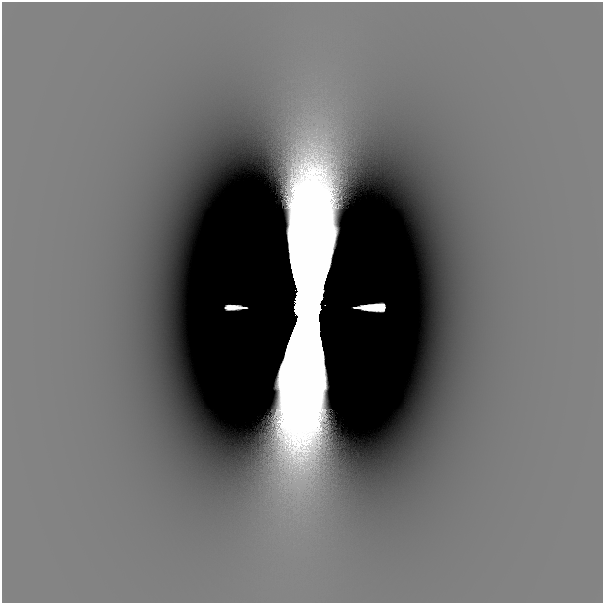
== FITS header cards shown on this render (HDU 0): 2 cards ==
NAXIS1  =                  601
NAXIS2  =                  601

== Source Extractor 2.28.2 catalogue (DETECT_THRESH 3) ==
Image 601 x 601 px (HDU 0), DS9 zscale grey, 1 PNG px = 1 image px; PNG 605 x 605 px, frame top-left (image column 1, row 601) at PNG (2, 2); no overlay
Background -2.32e-12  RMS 1.2e-12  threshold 3.48e-12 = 3 sigma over >= 5 px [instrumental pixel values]
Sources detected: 5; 1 with non-positive FLUX_AUTO (blend fragments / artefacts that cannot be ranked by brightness) is not listed; the other 4 listed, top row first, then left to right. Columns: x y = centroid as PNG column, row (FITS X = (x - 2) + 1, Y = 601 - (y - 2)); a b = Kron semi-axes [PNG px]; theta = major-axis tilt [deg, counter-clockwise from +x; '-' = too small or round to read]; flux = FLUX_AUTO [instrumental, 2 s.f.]
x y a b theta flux
288 106 6 4 72 1.6e-10
304 305 24 11 -86 3.4e+01
373 307 26 6 0 5.3e-09
296 553 11 3 -21 3.5e-10
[1 non-positive-flux detection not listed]